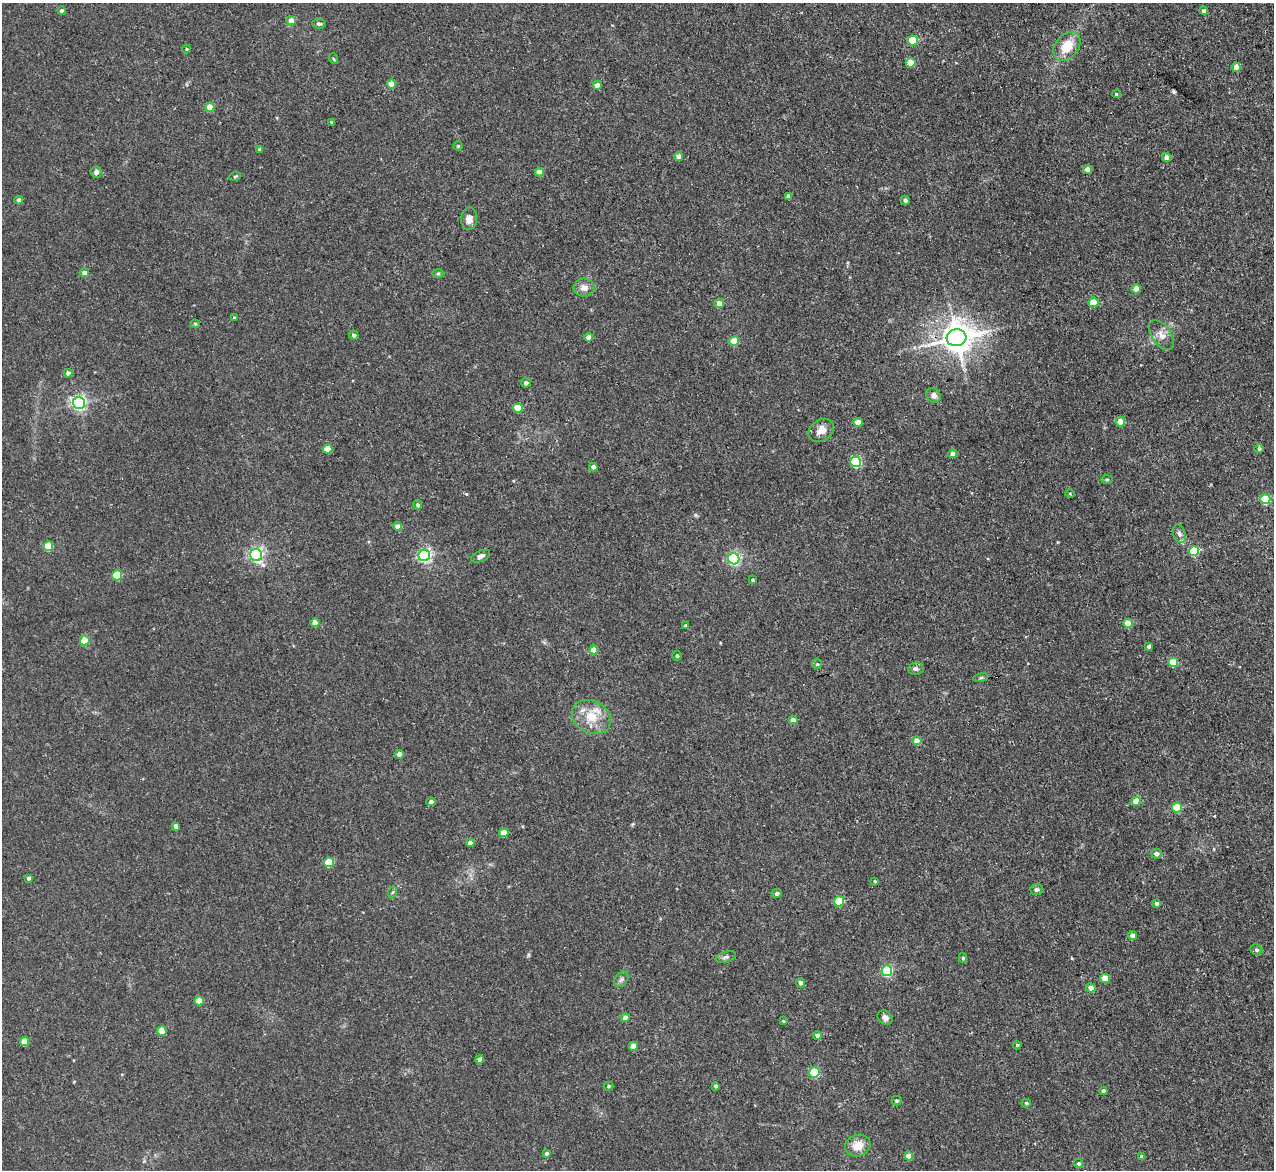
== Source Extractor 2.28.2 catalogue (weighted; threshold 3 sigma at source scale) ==
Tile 10 of 4 x 4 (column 2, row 3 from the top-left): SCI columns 1279-2550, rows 1303-2470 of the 5154 x 5095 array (HDU 1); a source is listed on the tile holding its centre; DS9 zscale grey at full resolution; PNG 1276 x 1172 px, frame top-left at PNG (2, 3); each listed source drawn as its Kron ellipse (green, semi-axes under 4 px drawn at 4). Shown black and unused: <1% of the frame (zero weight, under 3 of 5 exposures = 3% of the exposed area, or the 3 px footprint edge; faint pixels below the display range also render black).
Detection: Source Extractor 2.28.2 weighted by HDU 2 'WHT'; one run over the whole footprint, this tile lists its part. Background 0.0273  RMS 0.005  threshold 0.0226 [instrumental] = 3 sigma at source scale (4.5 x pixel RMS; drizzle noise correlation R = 1.50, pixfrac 1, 0.05/0.05 arcsec/px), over >= 5 px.
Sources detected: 127; all 127 listed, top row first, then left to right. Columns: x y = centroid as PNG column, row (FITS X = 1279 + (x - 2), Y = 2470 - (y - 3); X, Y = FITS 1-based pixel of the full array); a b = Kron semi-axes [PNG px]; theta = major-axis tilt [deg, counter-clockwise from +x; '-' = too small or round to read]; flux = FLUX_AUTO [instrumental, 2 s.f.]
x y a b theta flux
62 11 4 4 - 1.1
1204 11 4 4 - 1.5
291 20 4 4 - 5.4
319 24 6 5 - 0.96
913 40 5 5 - 21
1067 46 16 11 50 11
187 49 4 4 - 0.53
334 59 5 3 - 0.48
911 63 5 5 - 9.2
1236 67 4 4 - 5.4
392 84 4 4 - 7.4
597 85 5 4 - 3.2
1116 94 4 3 - 0.57
210 107 4 4 - 9.1
331 122 4 3 - 0.43
458 146 5 4 - 0.58
260 149 4 3 - 0.86
678 156 5 4 - 2.4
1166 157 4 4 - 4
1087 170 4 4 - 4.3
96 172 6 5 - 1.7
539 172 4 4 - 5.4
235 176 6 3 19 0.57
788 196 4 4 - 2
19 200 4 4 - 2.3
905 200 5 4 - 0.92
469 219 11 8 85 3.4
84 273 4 4 - 2.9
438 274 6 4 -1 0.72
584 288 10 9 - 3.8
1136 289 5 4 - 5.6
1093 302 5 4 - 9.5
719 303 5 5 - 4
234 318 4 3 - 0.84
195 324 5 4 - 0.79
354 335 5 4 - 1.4
1161 335 17 9 -54 4.3
589 337 4 4 - 3.6
956 338 10 8 13 870
734 341 5 4 - 13
68 373 4 4 - 2.1
526 383 5 4 - 1.8
934 395 7 6 - 2.3
79 403 6 6 - 130
518 408 5 4 - 13
858 422 5 4 - 5.4
1120 422 5 4 - 8.9
821 430 14 10 37 5
327 449 5 4 - 8.8
1259 449 5 4 - 1.2
952 454 4 4 - 2.9
856 462 5 5 - 42
593 467 4 4 - 2.6
1107 480 6 4 2 0.61
1070 493 4 3 - 0.44
1265 499 5 5 - 28
417 505 4 4 - 1.4
397 526 4 4 - 2.9
1179 534 9 6 -74 1.9
48 546 5 5 - 17
1194 551 5 5 - 29
256 555 6 6 - 120
424 555 6 5 - 110
480 556 10 5 24 2.2
734 559 6 5 - 77
117 575 5 5 - 19
752 580 4 4 - 0.7
315 623 4 4 - 5.4
1128 623 5 4 - 11
686 625 4 3 - 1
85 641 5 4 - 13
1149 646 4 3 - 1.2
594 650 4 4 - 6.5
677 656 5 4 - 1
1173 662 5 4 - 11
817 664 5 5 - 0.73
916 669 7 6 - 1.5
981 678 7 4 9 0.81
591 717 20 16 -29 12
793 720 4 4 - 3.5
917 741 4 4 - 5
399 754 4 4 - 3.8
1136 801 4 4 - 8
431 802 4 4 - 2.1
1177 808 5 5 - 21
176 826 4 4 - 2.2
504 833 4 4 - 7.2
470 843 4 4 - 2.7
1156 854 5 5 - 2.2
329 862 5 5 - 14
28 878 4 3 - 1.4
875 881 4 3 - 0.57
1037 889 7 5 -3 1.5
393 892 6 4 69 0.76
777 893 5 4 - 1.4
839 901 5 5 - 22
1156 903 4 4 - 1.2
1133 935 4 4 - 2.8
1257 950 6 5 - 1
726 957 10 5 16 1.4
963 958 5 4 - 0.72
887 971 5 5 - 47
1105 978 5 4 - 9.6
621 979 8 6 55 1.4
800 983 4 4 - 1.8
1091 988 5 4 - 3.5
199 1001 4 4 - 7.5
625 1017 4 4 - 4.4
885 1017 8 6 -39 2.4
783 1021 3 3 - 0.49
162 1031 5 5 - 11
817 1035 4 4 - 2.2
24 1041 5 4 - 9.3
1017 1045 4 3 - 0.86
633 1046 4 4 - 6.7
480 1059 4 4 - 2.7
814 1072 5 5 - 31
608 1086 5 4 - 0.8
716 1086 4 4 - 0.97
1103 1091 4 4 - 2.3
897 1101 5 5 - 0.83
1026 1103 4 4 - 0.73
858 1146 13 10 20 6.6
546 1153 4 3 - 1.1
909 1156 4 4 - 3.9
1142 1157 4 4 - 1.1
1078 1164 5 4 - 0.8
Overlapping masked pixels (flux is a lower limit): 1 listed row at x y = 956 338